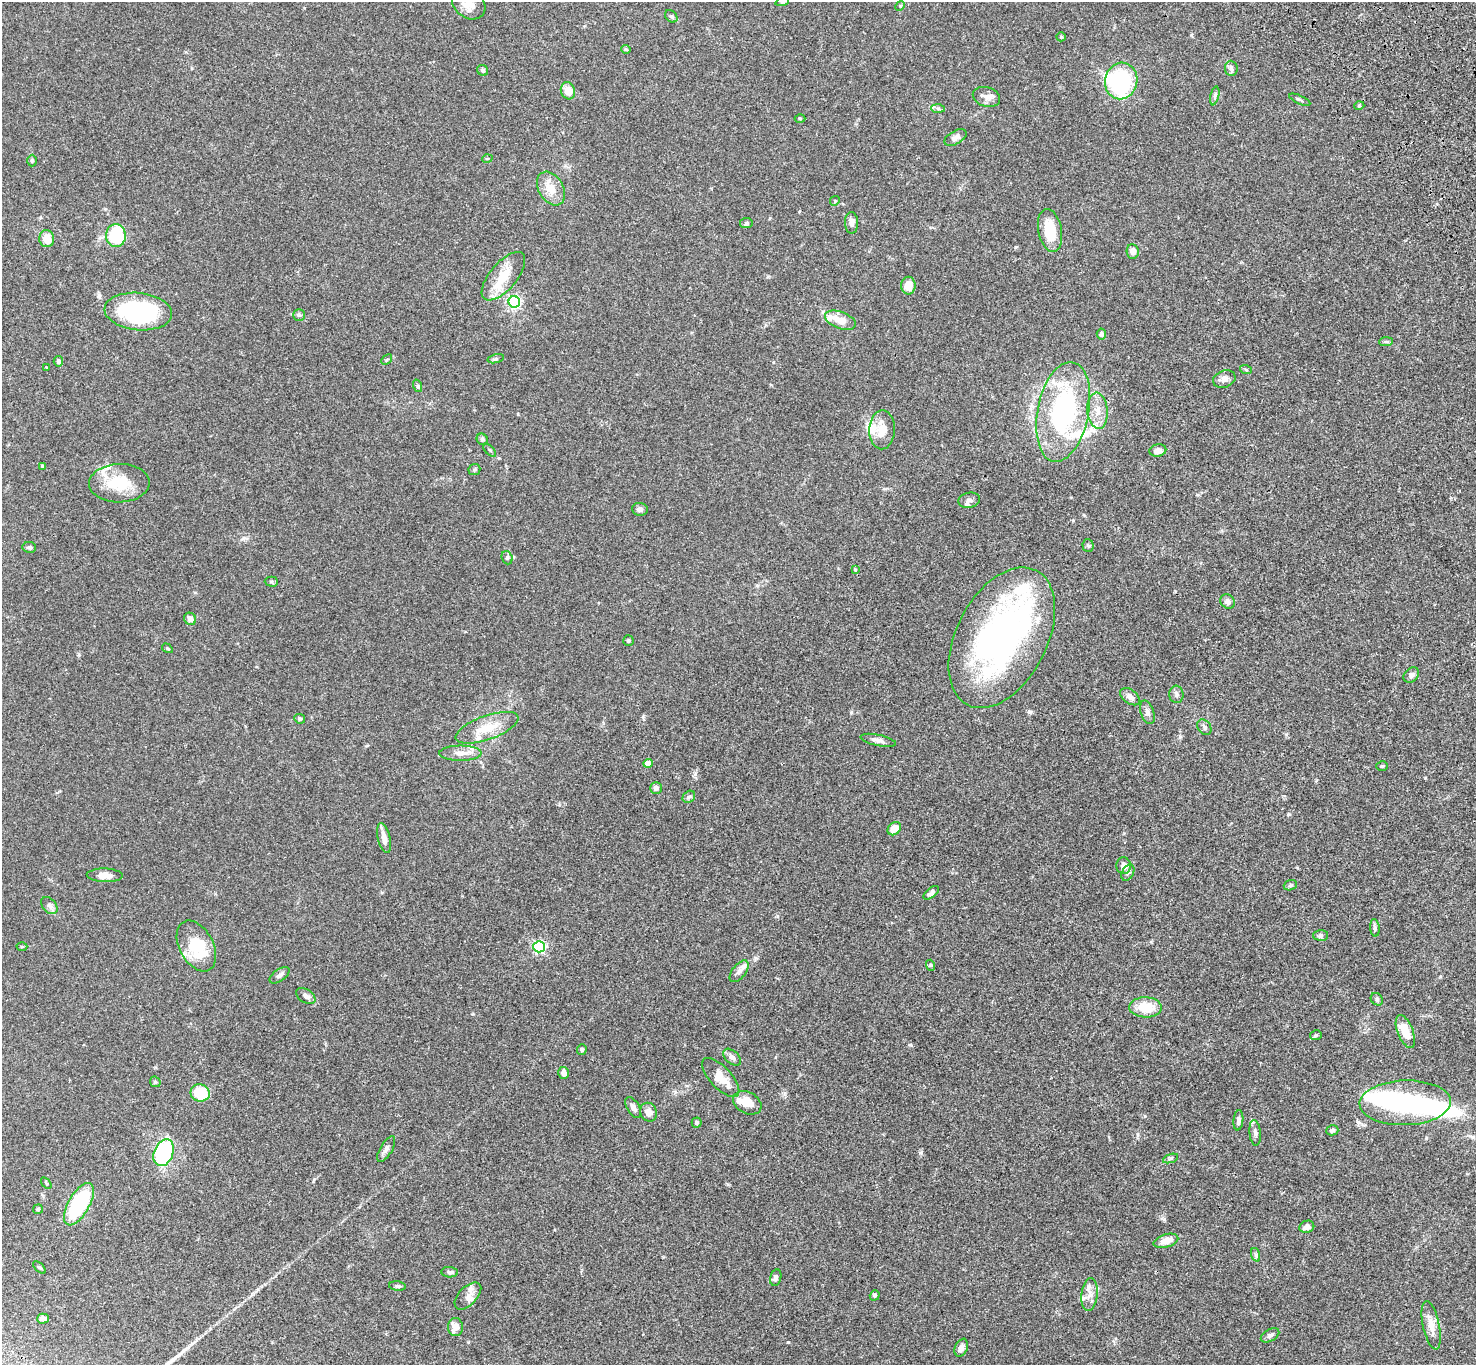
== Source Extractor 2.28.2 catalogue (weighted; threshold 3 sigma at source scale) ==
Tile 10 of 4 x 4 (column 2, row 3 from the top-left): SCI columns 1578-3051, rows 1744-3106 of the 6099 x 6072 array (HDU 1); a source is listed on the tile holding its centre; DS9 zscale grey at full resolution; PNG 1478 x 1367 px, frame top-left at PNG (2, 2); each listed source drawn as its Kron ellipse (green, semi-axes under 4 px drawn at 4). Shown black and unused: <1% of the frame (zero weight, under 3 of 4 exposures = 6% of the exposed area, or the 3 px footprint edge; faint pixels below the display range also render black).
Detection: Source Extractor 2.28.2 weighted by HDU 2 'WHT'; one run over the whole footprint, this tile lists its part. Background 0.0586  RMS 0.0052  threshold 0.0236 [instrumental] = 3 sigma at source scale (4.5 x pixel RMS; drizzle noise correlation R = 1.50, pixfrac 1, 0.05/0.05 arcsec/px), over >= 5 px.
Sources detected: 150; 6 inside a brighter object's white glare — neither listed nor drawn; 12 inside a brighter listed object's ellipse — not listed separately; the other 132 listed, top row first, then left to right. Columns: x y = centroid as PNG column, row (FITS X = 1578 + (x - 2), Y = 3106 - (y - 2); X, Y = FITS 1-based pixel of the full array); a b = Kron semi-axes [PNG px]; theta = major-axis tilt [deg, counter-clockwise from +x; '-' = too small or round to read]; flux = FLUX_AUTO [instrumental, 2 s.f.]
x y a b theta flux
782 2 7 4 19 0.97
469 4 18 14 -36 6.1
900 6 5 4 - 0.54
671 16 7 5 -43 0.88
1061 37 5 4 - 0.61
626 49 5 4 - 0.55
1231 68 7 6 - 1.5
483 70 6 5 - 1
1121 81 18 16 77 55
568 91 9 7 -73 5.6
1215 96 9 4 77 1.2
986 97 14 9 -16 3.1
1300 100 11 2 -25 0.8
1359 106 5 3 - 0.55
938 108 7 4 -2 0.94
800 118 5 3 - 0.48
955 138 12 6 30 2.2
487 159 5 3 - 0.42
32 161 6 5 - 0.69
551 188 18 12 -59 7.3
835 201 5 4 - 0.67
746 223 6 5 - 0.8
852 223 11 6 -89 2.4
1050 230 22 11 -78 13
116 236 11 10 - 29
47 239 8 7 - 5.8
1133 251 7 6 - 3.3
503 276 29 13 50 12
908 286 9 7 -90 5.8
514 302 6 5 - 93
138 312 34 18 -6 65
299 315 6 6 - 0.96
840 320 16 8 -20 6.5
1101 334 5 4 - 1.4
1386 342 7 4 2 0.87
496 359 8 3 13 0.76
387 360 6 4 44 0.6
58 361 5 5 - 1.2
47 368 3 3 - 0.48
1246 370 6 3 -20 0.58
1224 379 11 8 20 2.8
418 386 6 4 -71 0.67
1097 411 18 10 -85 5.8
1063 412 50 25 79 75
882 430 19 13 88 8.9
482 439 6 5 - 1
490 450 8 3 -45 0.6
1158 451 8 6 13 2.7
43 466 4 3 - 1
474 469 6 5 - 0.77
119 483 30 19 1 17
969 500 11 7 12 2
640 509 8 6 -7 1.8
1088 546 6 5 - 0.88
29 547 7 5 -9 1.1
507 558 7 5 -70 1
855 570 4 3 - 0.38
271 582 7 5 -2 0.79
1227 601 8 6 -42 2.2
190 619 6 5 - 3.2
1002 638 76 45 63 160
628 641 5 5 - 0.85
167 648 6 3 -31 0.55
1411 675 9 6 41 1.6
1176 694 9 7 -82 1.6
1130 697 11 7 -38 2.5
1147 712 12 6 -72 2.1
300 719 5 4 - 0.97
1204 727 8 6 -56 1.3
487 728 33 12 20 12
878 740 18 5 -11 2.4
460 753 21 7 0 4.7
648 763 4 4 - 6.2
1382 766 6 4 -1 0.6
656 788 6 6 - 1.8
689 797 7 5 43 0.98
894 829 7 6 - 7.2
384 838 15 6 -77 4
1124 866 8 7 - 3.8
1128 873 9 5 62 1.4
105 875 18 7 -2 3.8
1290 885 7 5 20 0.82
931 893 9 4 39 1.6
49 906 10 6 -50 1.7
1375 928 9 4 -85 1.1
1321 935 7 5 1 1
196 946 27 17 -62 20
22 947 5 3 - 0.44
539 947 5 5 - 83
930 965 5 3 - 0.6
739 971 13 6 51 2.2
279 975 11 6 35 1.7
306 996 11 6 -32 1.8
1377 999 7 5 -46 0.87
1145 1007 16 10 -2 10
1405 1032 17 7 -68 8.9
1316 1035 6 5 - 0.7
582 1049 5 5 - 1
732 1057 10 6 -43 2.3
564 1073 6 5 - 2.4
721 1077 25 10 -47 8.5
155 1082 6 5 - 0.72
200 1093 10 8 -19 17
747 1103 15 10 -28 7.5
1405 1103 45 22 2 60
633 1107 11 6 -58 2
648 1112 9 8 - 3.5
1238 1120 10 5 85 1.5
697 1122 5 5 - 1.1
1332 1130 6 5 - 0.98
1255 1133 13 5 -84 1.8
386 1149 14 6 59 1.8
164 1153 14 9 69 48
1171 1158 8 3 19 0.84
46 1183 6 3 -53 0.53
79 1204 24 10 60 38
38 1209 5 4 - 0.62
1307 1227 7 6 - 2.4
1166 1241 13 6 16 5
1256 1255 7 4 -71 0.87
39 1267 8 3 -44 0.68
450 1272 8 5 -4 1.3
776 1277 8 5 77 1.4
397 1286 8 4 -6 0.95
875 1295 5 4 - 0.73
1090 1295 16 8 83 3.9
468 1296 17 9 46 3.2
43 1319 6 5 - 2.3
1431 1325 24 8 -78 5.4
455 1327 9 7 -86 5.6
1270 1335 10 6 29 1.5
961 1348 9 6 66 2.4
Isophote crosses this tile's border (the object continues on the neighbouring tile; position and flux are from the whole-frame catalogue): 2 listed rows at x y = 782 2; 469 4
Unlisted compact peaks at least as high as the median listed source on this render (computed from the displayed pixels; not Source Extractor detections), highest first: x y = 920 1153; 911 1045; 1289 814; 695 774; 1425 778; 1164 1219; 777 916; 643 716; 1180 737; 851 712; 1191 35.